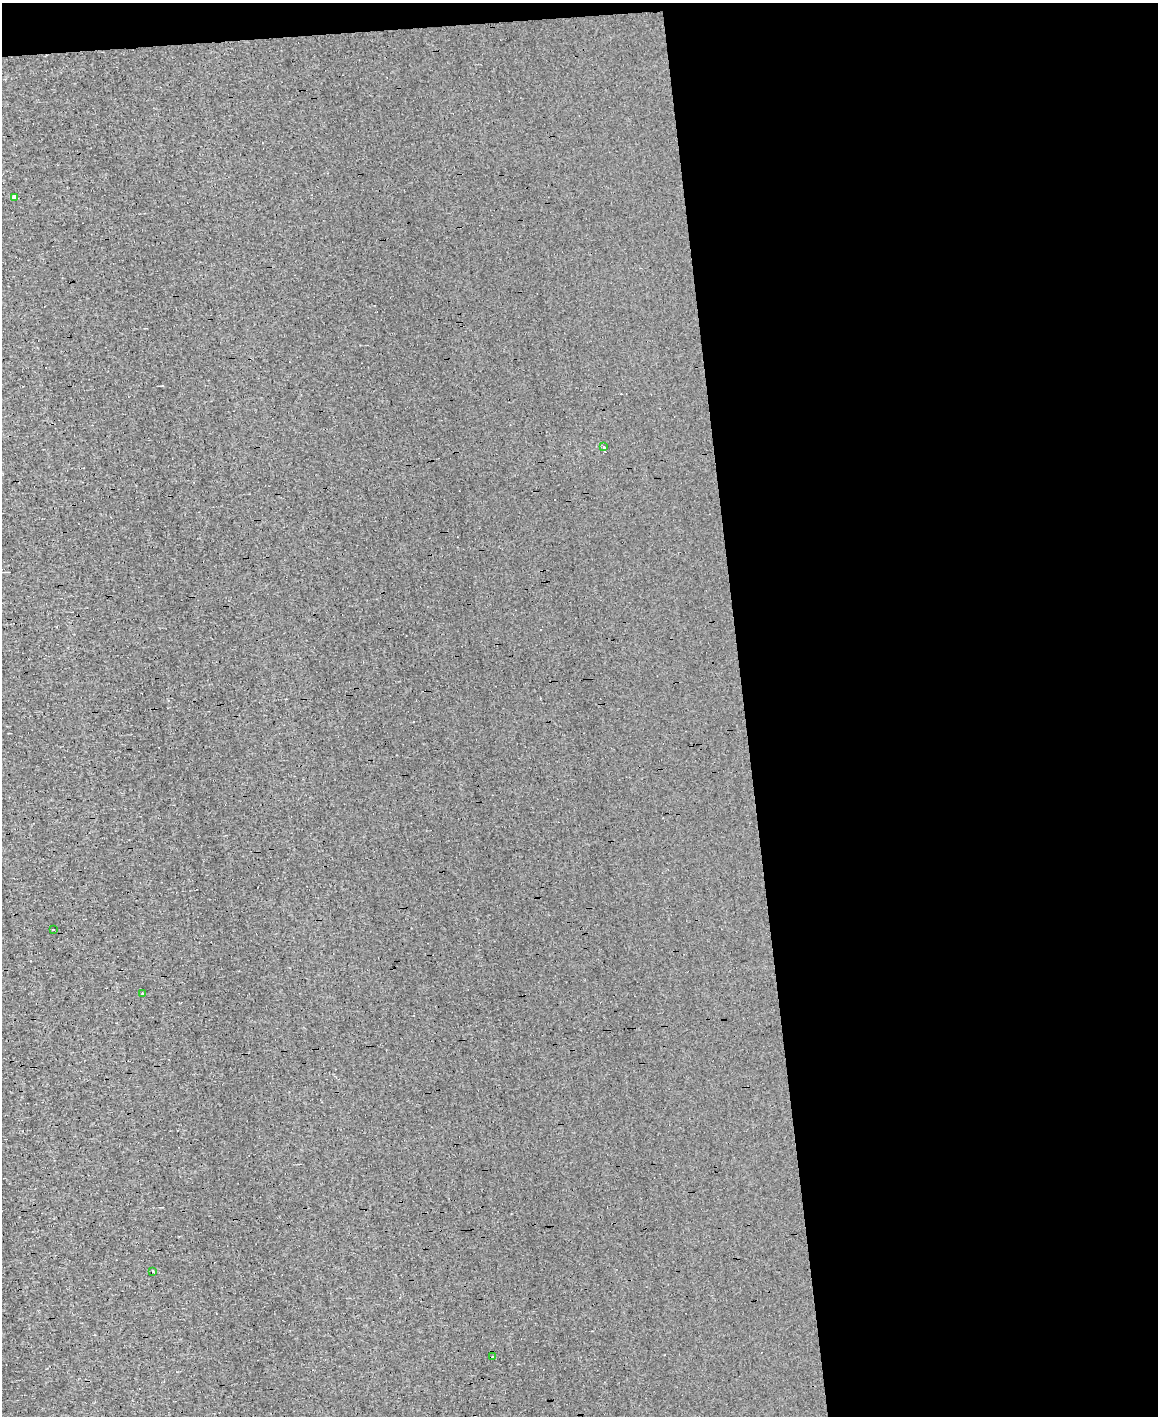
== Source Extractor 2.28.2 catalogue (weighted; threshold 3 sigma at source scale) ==
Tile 4 of 4 x 3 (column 4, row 1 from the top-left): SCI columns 3470-4625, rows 3049-4462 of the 4625 x 4573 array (HDU 1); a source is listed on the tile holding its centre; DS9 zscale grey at full resolution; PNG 1160 x 1418 px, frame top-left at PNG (2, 3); each listed source drawn as its Kron ellipse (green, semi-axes under 4 px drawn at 4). Shown black and unused: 37% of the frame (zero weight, under 3 of 4 exposures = <1% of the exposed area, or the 3 px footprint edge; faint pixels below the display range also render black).
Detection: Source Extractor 2.28.2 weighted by HDU 2 'WHT'; one run over the whole footprint, this tile lists its part. Background 1.57e-04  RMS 0.04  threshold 0.179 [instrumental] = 3 sigma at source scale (4.5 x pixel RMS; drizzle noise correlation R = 1.50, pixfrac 1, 0.05/0.05 arcsec/px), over >= 5 px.
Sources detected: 12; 6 cosmic-ray / hot-pixel residue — neither listed nor drawn; the other 6 listed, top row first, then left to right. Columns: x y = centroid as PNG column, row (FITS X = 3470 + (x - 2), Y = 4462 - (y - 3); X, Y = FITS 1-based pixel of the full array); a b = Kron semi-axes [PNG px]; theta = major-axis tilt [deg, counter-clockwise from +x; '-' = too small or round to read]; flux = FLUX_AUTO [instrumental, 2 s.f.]
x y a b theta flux
15 197 4 4 - 16
603 447 3 3 - 12
53 929 3 3 - 17
142 994 3 2 - 5.1
153 1272 3 3 - 23
493 1357 3 3 - 11